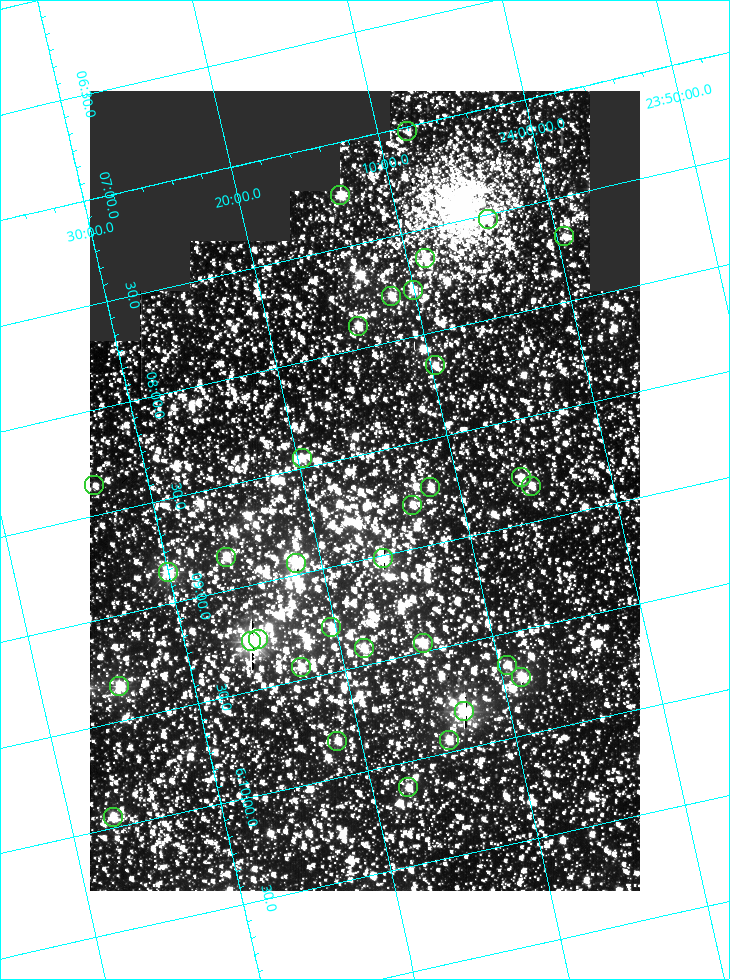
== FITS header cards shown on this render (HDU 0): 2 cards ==
NAXIS1  =                  550
NAXIS2  =                  800

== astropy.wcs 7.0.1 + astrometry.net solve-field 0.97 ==
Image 550 x 800 px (HDU 0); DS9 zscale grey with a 90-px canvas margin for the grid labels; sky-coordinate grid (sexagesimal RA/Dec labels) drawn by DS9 from the SOLVED WCS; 33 Tycho-2 reference stars matched to detected sources circled (green)
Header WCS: RA---TAN/DEC--TAN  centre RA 06:08:40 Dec +24:16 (92.17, +24.27 deg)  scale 3.97 arcsec/px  FOV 36.4' x 53.0'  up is -103 deg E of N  parity normal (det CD < 0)
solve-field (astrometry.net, Tycho-2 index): VERIFIED the header's WCS against the Tycho-2 star catalogue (verified at 3 index scales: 18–33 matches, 0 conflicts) and refined it, rather than solving blind
Solved WCS: RA---TAN-SIP/DEC--TAN-SIP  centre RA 06:08:40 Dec +24:16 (92.17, +24.27 deg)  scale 3.98 arcsec/px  FOV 36.4' x 53.0'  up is -103 deg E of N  parity normal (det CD < 0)
The solver's refit moves the header's centre by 0.1 arcsec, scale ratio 1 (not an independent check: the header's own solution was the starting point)
Tycho-2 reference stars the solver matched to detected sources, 33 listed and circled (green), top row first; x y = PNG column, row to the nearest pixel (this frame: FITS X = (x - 90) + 1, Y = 800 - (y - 91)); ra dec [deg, ICRS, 3 dp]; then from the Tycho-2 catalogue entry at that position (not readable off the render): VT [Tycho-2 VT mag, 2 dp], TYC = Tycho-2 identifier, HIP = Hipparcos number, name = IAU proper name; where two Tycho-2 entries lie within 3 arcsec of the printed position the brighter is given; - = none
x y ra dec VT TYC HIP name
407 131 91.756 +24.135 11.55 1864-383-1 - -
340 195 91.813 +24.222 9.50 1864-951-1 - -
488 219 91.882 +24.069 10.67 1864-1197-1 - -
564 236 91.922 +23.991 11.04 1864-773-1 - -
425 258 91.910 +24.147 9.81 1864-677-1 - -
413 290 91.945 +24.168 9.83 1864-545-1 - -
391 296 91.946 +24.193 9.49 1864-879-1 - -
358 326 91.972 +24.235 9.87 1864-607-1 - -
435 365 92.040 +24.163 9.97 1864-387-1 - -
302 458 92.113 +24.329 10.09 1877-692-1 - -
521 477 92.195 +24.097 9.91 1877-1306-1 - -
94 485 92.090 +24.558 11.22 1868-1493-1 - -
531 486 92.208 +24.088 10.02 1877-898-1 - -
430 487 92.182 +24.197 9.90 1877-42-1 - -
412 505 92.198 +24.221 10.14 1877-234-1 - -
226 557 92.210 +24.434 9.33 1881-345-1 - -
383 558 92.254 +24.266 8.73 1877-224-1 - -
296 563 92.236 +24.360 8.19 1877-300-1 29148 -
168 572 92.212 +24.501 8.67 1881-93-1 - -
331 627 92.321 +24.338 9.42 1877-884-1 - -
258 639 92.315 +24.419 9.14 1881-15-1 - -
251 641 92.316 +24.428 7.55 1881-1595-1 - -
423 643 92.364 +24.244 8.80 1877-1589-1 - -
364 648 92.355 +24.308 9.21 1877-702-1 - -
507 665 92.412 +24.157 10.23 1877-766-1 - -
301 667 92.360 +24.380 9.69 1881-496-1 - -
521 677 92.431 +24.145 8.75 1877-16-1 - -
119 686 92.334 +24.580 8.60 1881-81-1 - -
464 711 92.456 +24.215 7.57 1877-1484-1 - -
449 740 92.485 +24.239 9.49 1877-1276-1 - -
337 741 92.457 +24.359 9.75 1877-1432-1 - -
408 787 92.531 +24.294 10.40 1877-334-1 - -
113 817 92.487 +24.619 9.38 1881-1542-1 - -